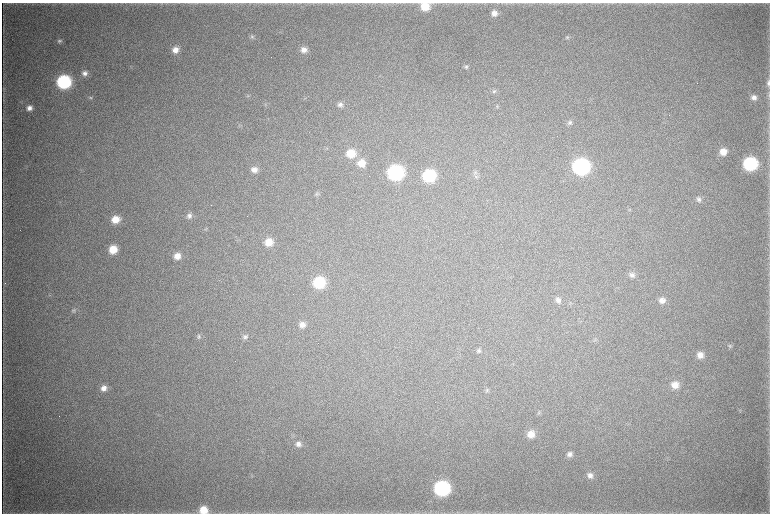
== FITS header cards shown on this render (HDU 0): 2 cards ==
NAXIS1  =                 1536 / length of data axis 1
NAXIS2  =                 1023 / length of data axis 2

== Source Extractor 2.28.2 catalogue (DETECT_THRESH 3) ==
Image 1536 x 1023 px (HDU 0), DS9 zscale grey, zoomed out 1/2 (1 PNG px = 2 x 2 image px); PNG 772 x 516 px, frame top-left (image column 1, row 1022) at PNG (2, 3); no overlay
Background 4430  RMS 38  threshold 114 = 3 sigma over >= 5 px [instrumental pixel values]
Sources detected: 66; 3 cannot appear on this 1/2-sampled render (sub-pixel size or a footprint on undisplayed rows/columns) and are not listed; the other 63 listed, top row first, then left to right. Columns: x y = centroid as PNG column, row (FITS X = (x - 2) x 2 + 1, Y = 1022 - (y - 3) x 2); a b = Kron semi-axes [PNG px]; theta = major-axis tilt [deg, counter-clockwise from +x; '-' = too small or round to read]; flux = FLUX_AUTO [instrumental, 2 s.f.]
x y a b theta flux
425 7 8 7 - 1.5e+05
494 13 7 7 - 5.6e+04
252 37 7 5 3 1.7e+04
568 37 5 4 - 1.2e+04
59 41 6 5 - 1.9e+04
175 50 8 7 - 7.3e+04
304 50 8 7 - 5.6e+04
466 67 6 5 - 1.7e+04
85 73 7 6 - 3.8e+04
64 82 9 8 - 1.1e+06
768 83 9 5 -90 2.6e+04
3 89 7 2 86 7.5e+03
494 91 6 6 - 1.8e+04
769 95 6 3 79 8.9e+03
248 96 4 3 - 8.8e+03
754 97 7 6 - 3.9e+04
90 98 5 4 - 1.1e+04
340 104 7 6 - 3.3e+04
497 106 3 3 - 7.4e+03
29 108 7 6 - 4.7e+04
669 115 2 1 - 2.0e+03
569 123 7 6 - 2.0e+04
239 126 4 3 - 9.0e+03
723 152 8 8 - 9.3e+04
351 153 10 9 - 1.7e+05
361 163 9 8 - 1.1e+05
750 164 9 8 - 9.1e+05
581 167 10 9 - 1.8e+06
254 169 8 7 - 5.7e+04
395 173 9 9 - 1.4e+06
429 176 8 8 - 6.3e+05
476 176 8 7 - 2.7e+04
317 194 6 4 6 1.1e+04
699 199 8 7 - 3.0e+04
211 205 2 1 - 1.5e+03
629 210 4 3 - 6.4e+03
189 216 8 7 - 3.4e+04
115 219 8 7 - 1.2e+05
206 229 5 3 - 8.4e+03
269 242 8 8 - 1.2e+05
113 249 7 7 - 1.6e+05
177 256 8 8 - 7.8e+04
632 275 8 7 - 3.7e+04
319 282 8 8 - 4.6e+05
558 300 7 7 - 3.6e+04
662 300 8 7 - 4.7e+04
74 311 7 6 - 2.0e+04
302 325 8 7 - 5.0e+04
199 336 7 5 43 1.7e+04
245 337 7 6 - 2.4e+04
730 346 6 5 - 1.4e+04
478 351 7 6 - 2.1e+04
700 355 8 7 - 7.3e+04
675 385 9 8 - 8.9e+04
104 388 7 7 - 6.0e+04
487 390 6 4 67 1.4e+04
539 412 6 4 -74 1.3e+04
531 434 8 8 - 8.9e+04
298 444 7 7 - 3.9e+04
570 454 7 6 - 3.4e+04
590 475 7 7 - 4.3e+04
442 488 9 9 - 1.4e+06
203 510 9 8 - 1.3e+05
At the frame edge (FLAGS 8, measured only in part): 3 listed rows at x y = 425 7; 768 83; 203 510
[3 sub-pixel or undisplayed-footprint detections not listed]